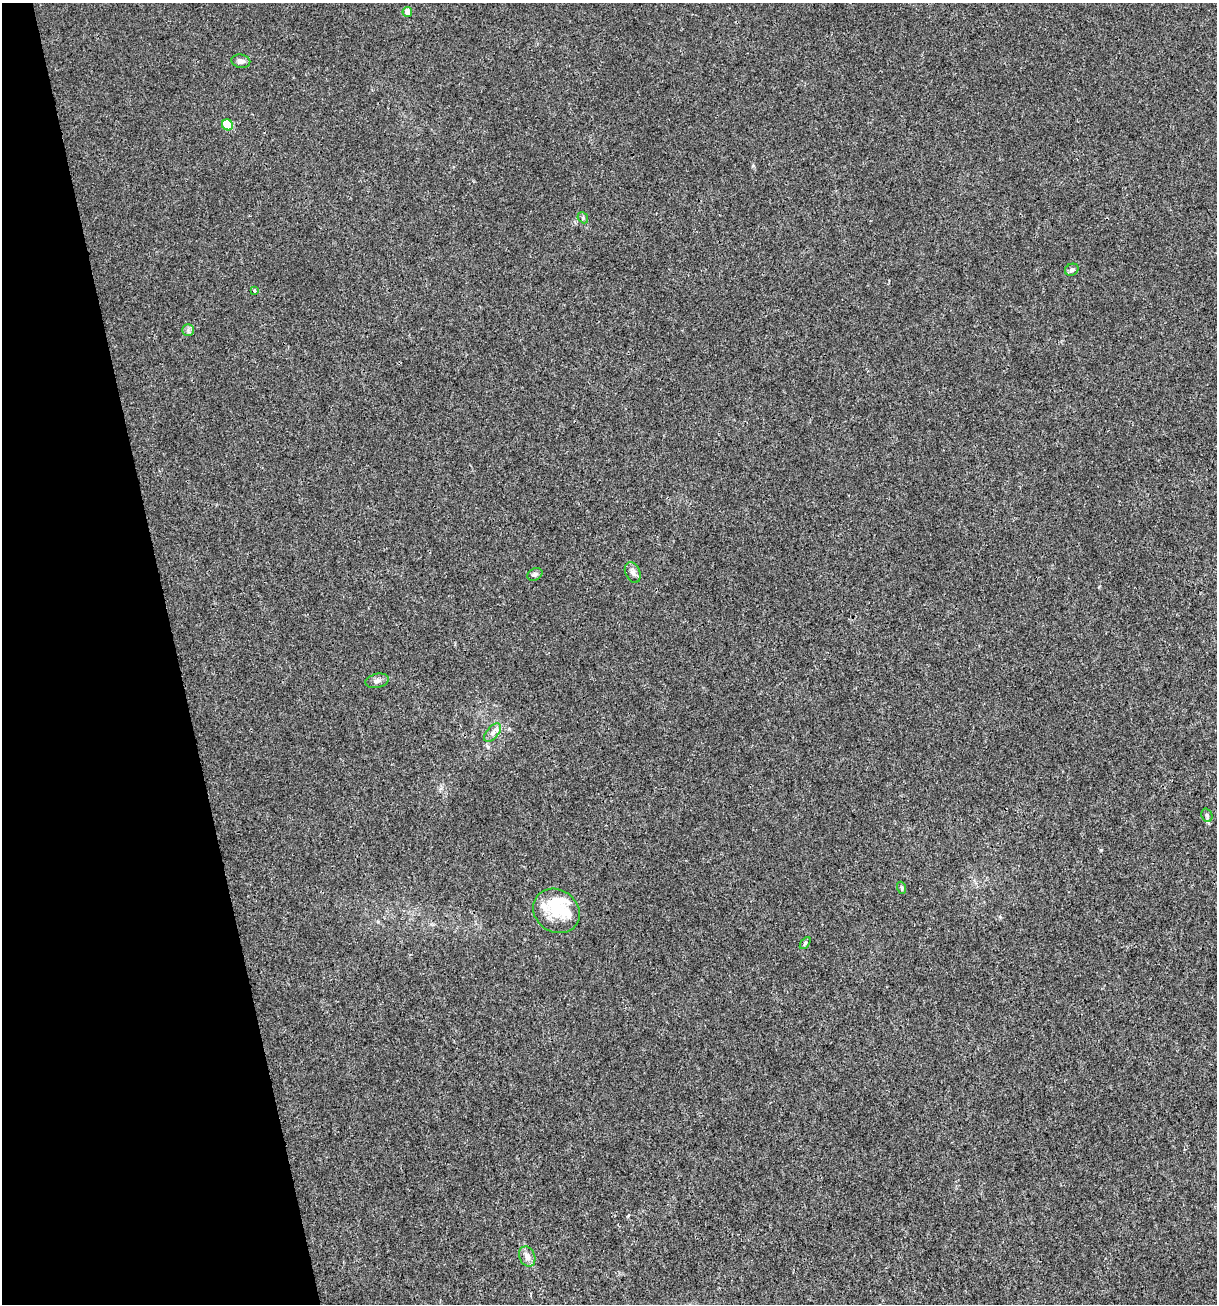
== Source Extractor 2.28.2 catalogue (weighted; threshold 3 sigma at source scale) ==
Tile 5 of 4 x 4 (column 1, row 2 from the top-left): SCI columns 102-1316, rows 2603-3904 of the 5012 x 5207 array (HDU 1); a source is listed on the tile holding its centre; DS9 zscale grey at full resolution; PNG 1219 x 1306 px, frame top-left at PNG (2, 3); each listed source drawn as its Kron ellipse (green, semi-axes under 4 px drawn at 4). Shown black and unused: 14% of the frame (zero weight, under 3 of 4 exposures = <1% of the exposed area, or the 3 px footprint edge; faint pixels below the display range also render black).
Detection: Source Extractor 2.28.2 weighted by HDU 2 'WHT'; one run over the whole footprint, this tile lists its part. Background 0.00294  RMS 0.0027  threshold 0.0121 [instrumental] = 3 sigma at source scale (4.5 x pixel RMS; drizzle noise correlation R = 1.50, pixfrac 1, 0.0396/0.0396 arcsec/px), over >= 5 px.
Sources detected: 19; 2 inside a brighter object's white glare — neither listed nor drawn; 1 inside a brighter listed object's ellipse — not listed separately; the other 16 listed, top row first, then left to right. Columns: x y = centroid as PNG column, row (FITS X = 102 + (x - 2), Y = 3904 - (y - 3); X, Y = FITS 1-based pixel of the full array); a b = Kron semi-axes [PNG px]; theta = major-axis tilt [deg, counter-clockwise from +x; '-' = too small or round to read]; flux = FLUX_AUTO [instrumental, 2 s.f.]
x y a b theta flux
407 12 5 5 - 2.4
241 61 9 6 -11 1.2
227 125 6 5 - 8
583 218 6 4 -48 0.41
1072 270 7 6 - 0.72
254 291 4 3 - 0.61
188 330 6 6 - 0.7
633 573 11 7 -66 1.1
535 574 8 5 27 0.69
377 681 12 7 12 1.1
493 733 11 6 50 1.2
1207 815 7 5 -69 0.55
902 888 6 4 -71 0.39
556 911 24 21 -35 7.8
805 943 7 3 53 0.38
527 1256 10 8 -66 1.6
Unlisted compact peaks at least as high as the median listed source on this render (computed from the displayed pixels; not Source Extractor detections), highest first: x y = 1101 850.